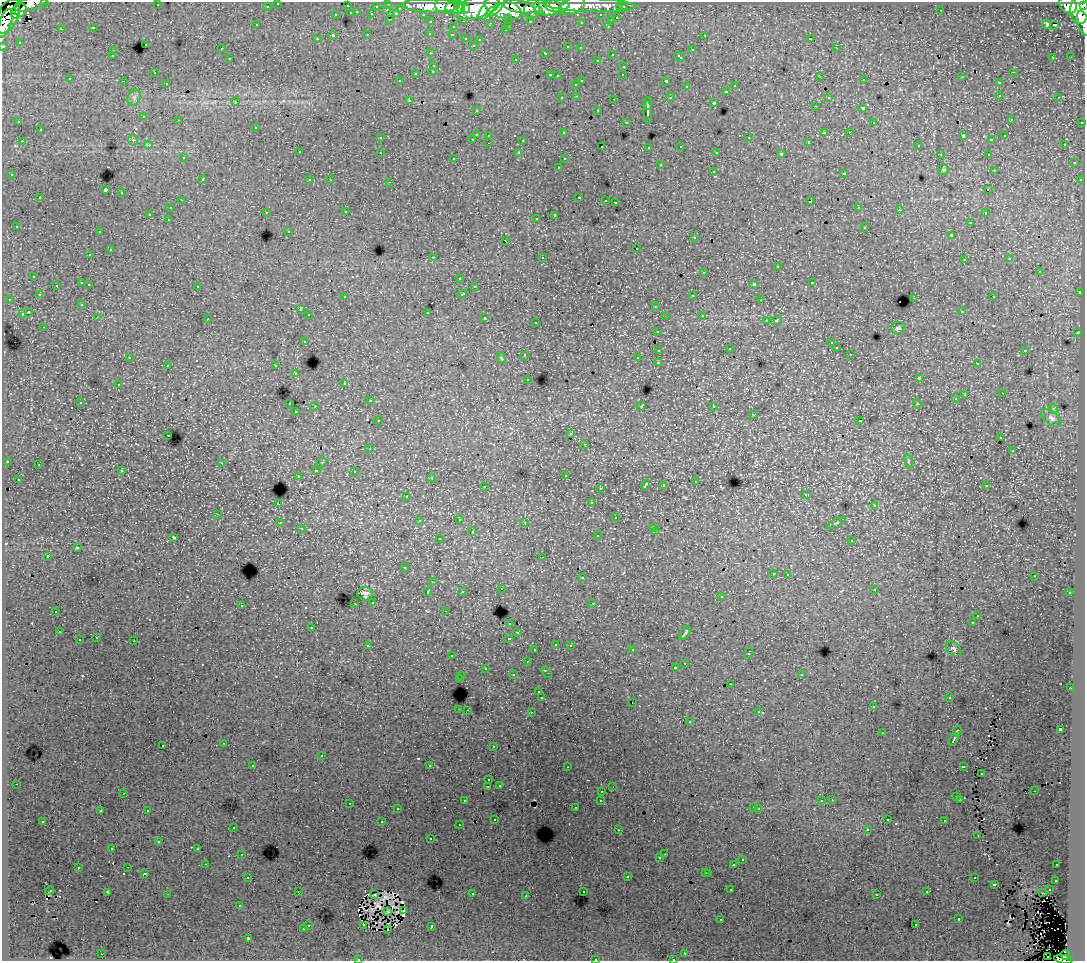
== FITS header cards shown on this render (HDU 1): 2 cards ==
NAXIS1  =                 1083
NAXIS2  =                  959

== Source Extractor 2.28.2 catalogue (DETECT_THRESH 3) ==
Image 1083 x 959 px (HDU 1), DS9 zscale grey, 1 PNG px = 1 image px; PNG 1087 x 963 px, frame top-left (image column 1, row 959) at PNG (2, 2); each listed source drawn as its Kron ellipse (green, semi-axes under 4 px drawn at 4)
Background 133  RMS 1.1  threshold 3.22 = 3 sigma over >= 5 px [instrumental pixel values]
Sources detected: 565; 4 with non-positive FLUX_AUTO (blend fragments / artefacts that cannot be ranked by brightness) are neither listed nor drawn; of the other 561, the 500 brightest by FLUX_AUTO listed and drawn (61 fainter detections omitted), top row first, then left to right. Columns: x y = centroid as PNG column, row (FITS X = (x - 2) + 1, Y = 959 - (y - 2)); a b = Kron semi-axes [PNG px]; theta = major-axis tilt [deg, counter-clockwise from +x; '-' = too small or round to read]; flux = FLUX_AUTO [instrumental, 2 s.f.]
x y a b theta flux
45 2 3 2 - 3400
278 3 3 3 - 2400
31 4 17 6 17 58000
388 4 3 3 - 4500
157 5 3 2 - 93
590 5 47 7 -2 120000
1068 5 9 8 - 110000
267 6 3 3 - 1700
347 6 3 3 - 950
376 6 3 2 - 1300
431 6 29 6 -1 250000
445 6 10 7 -3 180000
489 6 16 6 53 150000
557 6 12 6 3 140000
572 6 13 8 22 90000
1084 6 3 2 - 57000
461 7 7 4 -69 95000
519 7 16 6 -12 290000
547 7 14 8 -5 270000
620 7 3 3 - 1200
623 7 3 3 - 2300
400 8 3 3 - 860
455 8 9 6 -4 140000
476 8 24 10 14 450000
503 8 19 9 -21 540000
466 9 5 3 - 69000
532 9 9 8 - 200000
1080 9 14 9 88 330000
21 10 7 5 64 64000
387 10 3 2 - 260
494 10 9 3 36 100000
941 10 3 2 - 110
538 11 4 4 - 73000
15 12 7 3 75 57000
357 12 3 2 - 310
351 13 3 3 - 790
372 14 3 3 - 1300
396 14 4 3 - 980
423 14 3 3 - 2100
336 15 3 3 - 500
601 15 3 3 - 1600
8 16 18 10 65 250000
508 18 3 3 - 1100
617 18 3 3 - 520
390 19 3 2 - 300
611 20 3 3 - 370
464 21 3 2 - 410
530 21 3 3 - 1400
431 22 3 3 - 2400
581 22 3 3 - 170
5 23 15 6 71 170000
490 23 3 2 - 100
1084 23 13 6 -72 51000
1047 24 4 3 - 680
257 25 3 3 - 200
1054 25 3 2 - 130
509 26 3 2 - 310
608 26 3 3 - 380
93 27 3 3 - 870
453 27 3 3 - 490
61 29 3 3 - 82
505 30 3 3 - 190
430 33 3 3 - 190
368 34 3 3 - 480
452 35 3 3 - 220
704 35 3 3 - 320
333 36 3 3 - 1200
466 38 3 3 - 350
811 38 3 3 - 18000
317 39 3 3 - 260
480 39 3 3 - 210
19 42 3 3 - 75
145 44 3 3 - 500
473 45 3 3 - 140
3 46 3 3 - 5700
568 47 4 3 - 620
580 48 3 3 - 200
836 48 3 2 - 290
221 49 3 2 - 180
692 50 3 3 - 600
113 51 3 2 - 290
431 53 3 3 - 380
546 53 4 3 - 580
612 54 3 2 - 300
112 56 3 3 - 190
1071 56 2 2 - 81
680 57 6 3 -43 470
1053 57 3 3 - 190
230 59 3 3 - 310
516 59 3 2 - 560
597 60 3 2 - 240
434 65 3 3 - 380
624 66 3 3 - 390
433 71 3 3 - 370
1013 72 3 2 - 290
154 73 3 2 - 140
416 73 3 3 - 550
550 75 3 2 - 650
623 75 3 2 - 120
557 76 3 3 - 150
820 77 3 2 - 85
962 77 4 3 - 92
70 79 3 3 - 200
864 80 3 2 - 220
123 81 3 2 - 110
400 81 3 2 - 120
582 81 3 3 - 740
666 81 4 3 - 1300
167 83 3 2 - 200
999 83 3 3 - 370
576 84 3 3 - 340
735 86 3 3 - 330
687 87 3 3 - 200
727 91 3 3 - 470
1000 95 3 2 - 270
577 96 3 2 - 330
134 97 8 6 71 260
670 97 5 4 - 85
828 97 3 3 - 300
1059 97 3 2 - 260
562 98 3 3 - 230
614 99 3 2 - 520
409 100 3 2 - 210
236 101 4 3 - 74
648 103 6 3 85 2300
714 103 3 3 - 1000
815 106 3 2 - 160
863 109 3 3 - 1100
476 110 3 2 - 180
598 111 3 3 - 350
648 113 11 3 -87 3100
144 117 3 3 - 340
1011 119 3 3 - 260
179 120 3 2 - 180
19 122 3 2 - 120
626 122 3 3 - 130
1082 122 3 3 - 910
874 123 3 3 - 71
256 127 3 3 - 350
40 130 3 3 - 440
824 132 3 3 - 870
849 132 3 2 - 240
564 133 3 3 - 230
476 134 3 3 - 1100
489 135 3 3 - 370
963 136 4 3 - 570
1005 136 3 3 - 170
380 138 3 3 - 300
749 138 3 3 - 580
473 139 3 2 - 440
133 140 5 5 - 130
523 140 3 3 - 820
991 140 3 3 - 130
22 141 3 2 - 340
809 142 3 3 - 110
489 143 3 2 - 260
1064 144 3 2 - 75
149 145 4 3 - 220
918 145 3 3 - 280
602 146 3 2 - 120
681 146 3 3 - 310
649 147 3 3 - 250
299 152 3 3 - 390
380 152 3 3 - 440
519 153 3 3 - 310
717 153 4 3 - 180
781 154 4 3 - 2300
940 154 3 3 - 200
988 154 3 2 - 230
183 158 3 3 - 190
454 158 3 3 - 200
564 159 3 3 - 120
1074 163 3 3 - 330
660 165 3 3 - 580
559 167 3 2 - 250
943 170 5 5 - 110
994 170 3 3 - 140
713 171 3 3 - 390
844 173 3 3 - 430
12 175 3 3 - 230
202 180 3 3 - 330
310 180 3 3 - 200
330 180 3 2 - 160
1080 180 3 3 - 160
390 182 3 2 - 490
105 190 3 3 - 12000
988 190 3 2 - 120
121 193 3 3 - 530
579 197 3 2 - 550
40 198 3 3 - 550
181 200 3 2 - 270
606 200 3 2 - 190
810 201 4 3 - 730
615 202 3 3 - 940
859 207 3 3 - 170
170 208 3 3 - 400
899 210 3 2 - 200
266 212 3 2 - 220
346 212 3 2 - 300
985 213 3 2 - 250
150 214 3 3 - 1600
555 215 4 3 - 2200
536 218 3 2 - 130
168 219 3 2 - 210
970 222 3 3 - 200
16 226 3 3 - 150
865 227 3 3 - 550
289 231 3 2 - 95
99 232 3 2 - 240
951 235 3 3 - 1500
694 238 3 3 - 310
506 241 3 2 - 300
636 248 3 2 - 380
110 250 3 3 - 700
90 255 3 3 - 240
433 257 3 2 - 670
542 257 3 3 - 410
1010 259 3 3 - 200
964 260 3 3 - 280
777 267 3 3 - 780
1039 271 3 3 - 800
704 272 3 3 - 550
34 276 3 3 - 350
459 278 3 3 - 190
82 283 3 3 - 980
812 283 3 3 - 680
89 284 3 2 - 430
754 284 4 3 - 2000
56 285 3 3 - 330
197 286 3 3 - 330
474 287 3 3 - 360
1079 293 3 3 - 81
462 294 5 3 - 880
39 295 3 3 - 280
693 295 3 2 - 270
345 297 3 3 - 230
993 297 3 2 - 330
914 298 3 2 - 630
9 299 3 2 - 200
761 300 3 2 - 100
82 304 3 3 - 230
656 306 3 3 - 490
300 310 3 3 - 290
962 311 3 3 - 230
28 312 4 3 - 1900
428 312 3 3 - 820
22 314 4 3 - 910
309 315 3 3 - 400
702 315 3 3 - 300
665 316 3 2 - 100
98 317 3 2 - 320
485 318 3 3 - 650
208 319 3 2 - 92
767 320 3 2 - 150
776 320 6 3 20 84
536 322 3 3 - 290
44 327 3 2 - 180
898 328 7 6 - 190
657 331 3 3 - 390
1077 333 3 2 - 430
304 341 3 3 - 370
831 343 3 2 - 150
836 348 3 3 - 230
729 349 3 2 - 76
659 350 4 3 - 1100
1025 350 3 2 - 510
850 354 3 2 - 200
525 355 3 3 - 400
130 357 3 3 - 110
501 358 6 3 -70 74
637 358 3 2 - 90
658 363 4 3 - 2000
977 364 3 2 - 230
168 365 3 3 - 370
276 366 3 3 - 530
296 374 3 3 - 320
919 378 4 3 - 3300
528 379 3 3 - 290
345 383 3 3 - 260
118 385 3 3 - 270
1003 393 3 2 - 110
965 394 3 2 - 79
955 399 3 3 - 130
370 401 3 2 - 420
80 402 3 3 - 340
290 404 3 3 - 620
917 404 4 4 - 120
315 406 3 2 - 860
641 406 5 2 - 72
714 406 3 3 - 220
1053 409 5 4 - 98
296 412 3 3 - 210
753 415 3 3 - 89
1051 418 11 6 -38 330
378 421 3 3 - 350
860 421 3 2 - 150
571 434 3 3 - 230
168 435 3 2 - 340
1000 438 3 3 - 95
585 444 3 2 - 250
370 449 3 2 - 140
1012 451 3 3 - 240
7 461 3 3 - 360
909 461 7 3 -81 88
222 463 3 2 - 230
321 463 5 4 - 89
38 465 3 3 - 230
316 470 3 2 - 490
122 471 3 3 - 380
354 471 3 2 - 220
565 475 3 3 - 300
298 477 3 3 - 240
431 478 3 3 - 300
18 479 3 3 - 230
695 481 3 2 - 250
646 485 5 2 - 76
485 486 3 2 - 350
663 486 3 3 - 290
986 486 3 2 - 120
600 488 3 3 - 230
806 494 4 3 - 160
407 496 3 3 - 140
591 503 3 3 - 190
278 504 3 3 - 1400
874 506 4 4 - 170
218 514 3 2 - 300
616 518 3 3 - 480
459 519 3 3 - 450
419 521 3 3 - 260
525 522 3 3 - 200
280 523 3 3 - 360
836 523 10 2 28 85
653 527 3 3 - 240
301 529 3 3 - 220
656 531 3 2 - 440
472 532 3 3 - 700
598 536 3 3 - 380
174 537 3 2 - 82
439 539 3 3 - 450
852 541 3 3 - 510
77 548 4 3 - 1300
47 556 3 3 - 1600
543 557 3 2 - 150
405 568 3 3 - 160
773 573 3 3 - 350
788 574 3 2 - 380
1034 576 3 2 - 91
582 578 3 3 - 430
433 582 3 2 - 98
501 589 3 3 - 280
874 589 3 3 - 310
462 591 3 3 - 240
428 592 3 3 - 570
1070 593 3 3 - 290
365 594 7 7 - 300
721 597 3 3 - 370
373 602 3 3 - 380
355 603 3 2 - 230
593 603 3 3 - 100
241 605 3 3 - 420
56 611 3 3 - 470
445 611 3 2 - 200
978 615 3 2 - 140
510 623 3 3 - 320
972 623 3 2 - 110
312 627 3 3 - 390
59 632 3 2 - 310
518 633 3 3 - 270
685 633 7 3 55 160
96 638 3 2 - 270
509 638 4 3 - 780
79 640 3 3 - 800
134 641 3 2 - 770
556 644 3 3 - 380
570 645 3 3 - 410
368 646 4 3 - 400
953 649 9 6 -44 200
535 650 3 3 - 240
632 650 3 2 - 270
748 653 6 3 70 890
452 656 3 2 - 180
527 662 3 3 - 440
685 663 3 2 - 290
485 668 3 2 - 250
675 668 3 3 - 220
547 672 6 3 -53 850
801 674 3 3 - 390
513 675 3 3 - 410
462 676 3 2 - 400
459 679 3 3 - 1300
731 684 3 2 - 110
1070 688 2 2 - 280
539 692 3 3 - 220
949 697 3 3 - 210
542 698 3 3 - 2300
632 702 3 2 - 140
873 707 3 2 - 260
459 709 3 2 - 520
467 710 3 2 - 380
531 712 3 2 - 430
759 712 3 3 - 80
690 722 3 3 - 400
1060 729 4 3 - 2900
957 731 5 3 - 1100
882 733 3 2 - 86
954 739 7 3 59 1400
224 743 3 2 - 360
163 745 3 3 - 360
493 746 3 2 - 110
321 756 3 3 - 660
253 765 3 2 - 220
430 766 3 3 - 3300
963 766 4 3 - 940
567 767 3 2 - 150
981 774 3 2 - 74
489 780 3 3 - 210
16 784 3 2 - 170
499 785 3 3 - 290
488 786 3 2 - 820
613 787 3 2 - 85
602 791 3 2 - 260
1034 791 3 2 - 110
123 793 3 2 - 130
957 797 3 3 - 520
960 799 3 3 - 200
601 800 3 3 - 260
832 800 4 4 - 83
465 801 3 3 - 330
822 801 3 3 - 100
349 803 3 2 - 290
754 807 3 2 - 230
575 808 3 3 - 250
397 809 3 3 - 350
759 809 3 3 - 71
147 810 3 2 - 580
100 811 3 3 - 240
495 819 3 2 - 160
887 820 3 3 - 170
43 821 3 3 - 230
945 821 3 3 - 410
382 822 3 3 - 910
459 825 2 2 - 110
233 827 3 3 - 240
867 829 3 3 - 210
618 830 3 3 - 230
978 835 3 2 - 100
431 839 3 3 - 330
159 842 3 2 - 130
198 848 3 2 - 110
112 849 3 2 - 120
242 854 3 2 - 230
664 854 2 2 - 150
660 858 3 3 - 250
742 860 3 3 - 390
206 864 2 2 - 250
734 864 3 3 - 1100
1057 865 3 2 - 240
128 867 3 2 - 220
78 868 3 3 - 460
706 872 3 3 - 420
709 873 3 3 - 580
144 874 3 3 - 490
627 876 3 3 - 800
248 877 3 2 - 270
974 878 3 3 - 370
1056 880 3 3 - 150
994 884 3 3 - 830
731 890 3 2 - 220
1049 890 3 2 - 350
50 891 4 2 - 79
298 891 2 2 - 78
583 891 3 3 - 200
108 892 3 2 - 91
927 892 3 3 - 260
1042 893 3 2 - 69
167 894 3 2 - 860
472 894 3 2 - 460
877 894 3 3 - 200
374 895 3 2 - 86
526 896 3 2 - 170
240 906 3 3 - 140
404 911 3 2 - 91
388 912 4 3 - 77
721 919 3 2 - 85
959 919 3 3 - 540
308 925 3 3 - 290
364 925 3 2 - 99
916 925 3 2 - 200
432 926 3 3 - 120
303 929 3 3 - 550
388 929 3 2 - 82
248 938 3 3 - 1800
685 953 3 2 - 260
102 954 3 2 - 410
1065 955 5 4 - 57000
1048 956 2 2 - 350
358 959 3 2 - 130
595 959 3 3 - 360
673 959 3 2 - 83
1063 959 9 4 -10 92000
At the frame edge (FLAGS 8, measured only in part): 11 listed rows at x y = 45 2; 278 3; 31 4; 1084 6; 5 23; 1084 23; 3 46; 358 959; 595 959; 673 959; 1063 959
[61 fainter detections neither listed nor drawn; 4 non-positive-flux detections neither listed nor drawn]